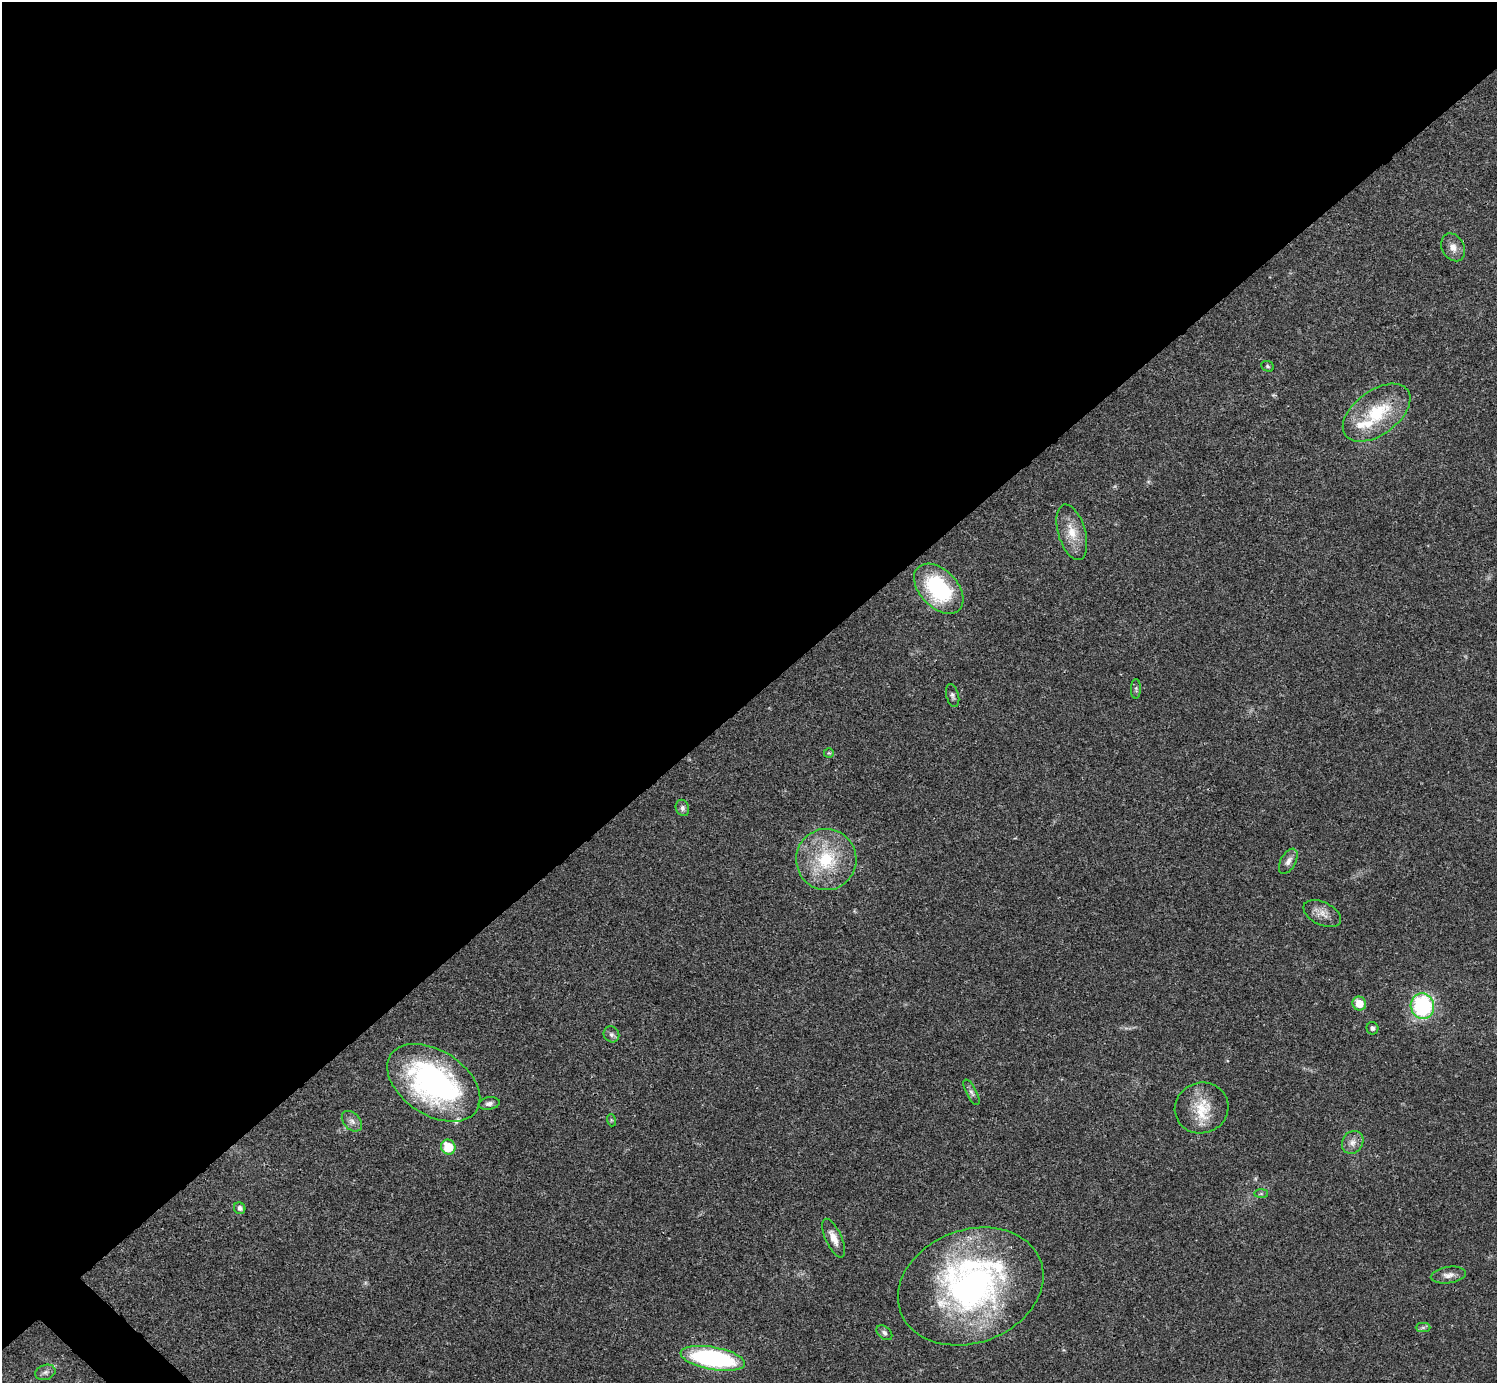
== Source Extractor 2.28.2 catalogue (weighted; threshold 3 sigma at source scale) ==
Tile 2 of 4 x 4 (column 2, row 1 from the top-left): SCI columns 1495-2989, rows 4301-5681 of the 5981 x 5980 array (HDU 1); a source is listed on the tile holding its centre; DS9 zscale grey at full resolution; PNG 1499 x 1385 px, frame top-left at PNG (2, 2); each listed source drawn as its Kron ellipse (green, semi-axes under 4 px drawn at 4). Shown black and unused: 51% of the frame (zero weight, under 3 of 4 exposures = <1% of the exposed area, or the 3 px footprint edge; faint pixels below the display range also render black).
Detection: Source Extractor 2.28.2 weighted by HDU 2 'WHT'; one run over the whole footprint, this tile lists its part. Background 0.0207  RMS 0.0022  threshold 0.01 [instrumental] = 3 sigma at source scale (4.5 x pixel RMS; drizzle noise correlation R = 1.50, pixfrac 1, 0.05/0.05 arcsec/px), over >= 5 px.
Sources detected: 37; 4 inside a brighter listed object's ellipse — not listed separately; the other 33 listed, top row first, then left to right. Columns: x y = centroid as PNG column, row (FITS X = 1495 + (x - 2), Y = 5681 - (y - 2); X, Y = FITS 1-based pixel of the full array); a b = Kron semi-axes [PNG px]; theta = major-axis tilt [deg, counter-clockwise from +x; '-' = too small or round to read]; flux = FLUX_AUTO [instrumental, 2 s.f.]
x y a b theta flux
1453 247 14 11 -62 1.8
1268 366 6 5 - 0.38
1377 413 38 22 36 13
1072 532 29 13 -73 4.5
939 589 30 18 -46 22
1136 689 10 5 89 0.49
953 696 12 6 -74 0.71
829 753 5 5 - 0.3
682 808 8 6 -69 0.73
826 859 30 30 - 14
1288 861 14 7 61 1.4
1322 914 20 11 -26 2.3
1359 1003 7 6 - 3.5
1422 1006 13 11 -75 23
1372 1028 6 6 - 0.52
611 1034 8 7 - 0.7
434 1083 51 32 -33 58
971 1092 14 5 -63 0.77
489 1103 11 6 9 0.85
1202 1108 27 25 18 7.1
611 1120 6 4 -72 0.28
352 1121 12 8 -46 1.2
1353 1142 12 10 55 1.5
448 1147 7 7 - 6.6
1261 1194 7 4 0 0.38
240 1208 6 5 - 0.65
834 1238 21 8 -65 2.4
1448 1275 18 8 9 1.6
971 1286 75 56 20 75
1423 1328 7 4 0 0.48
884 1333 9 6 -42 0.65
713 1358 33 11 -10 37
45 1372 10 7 17 0.85